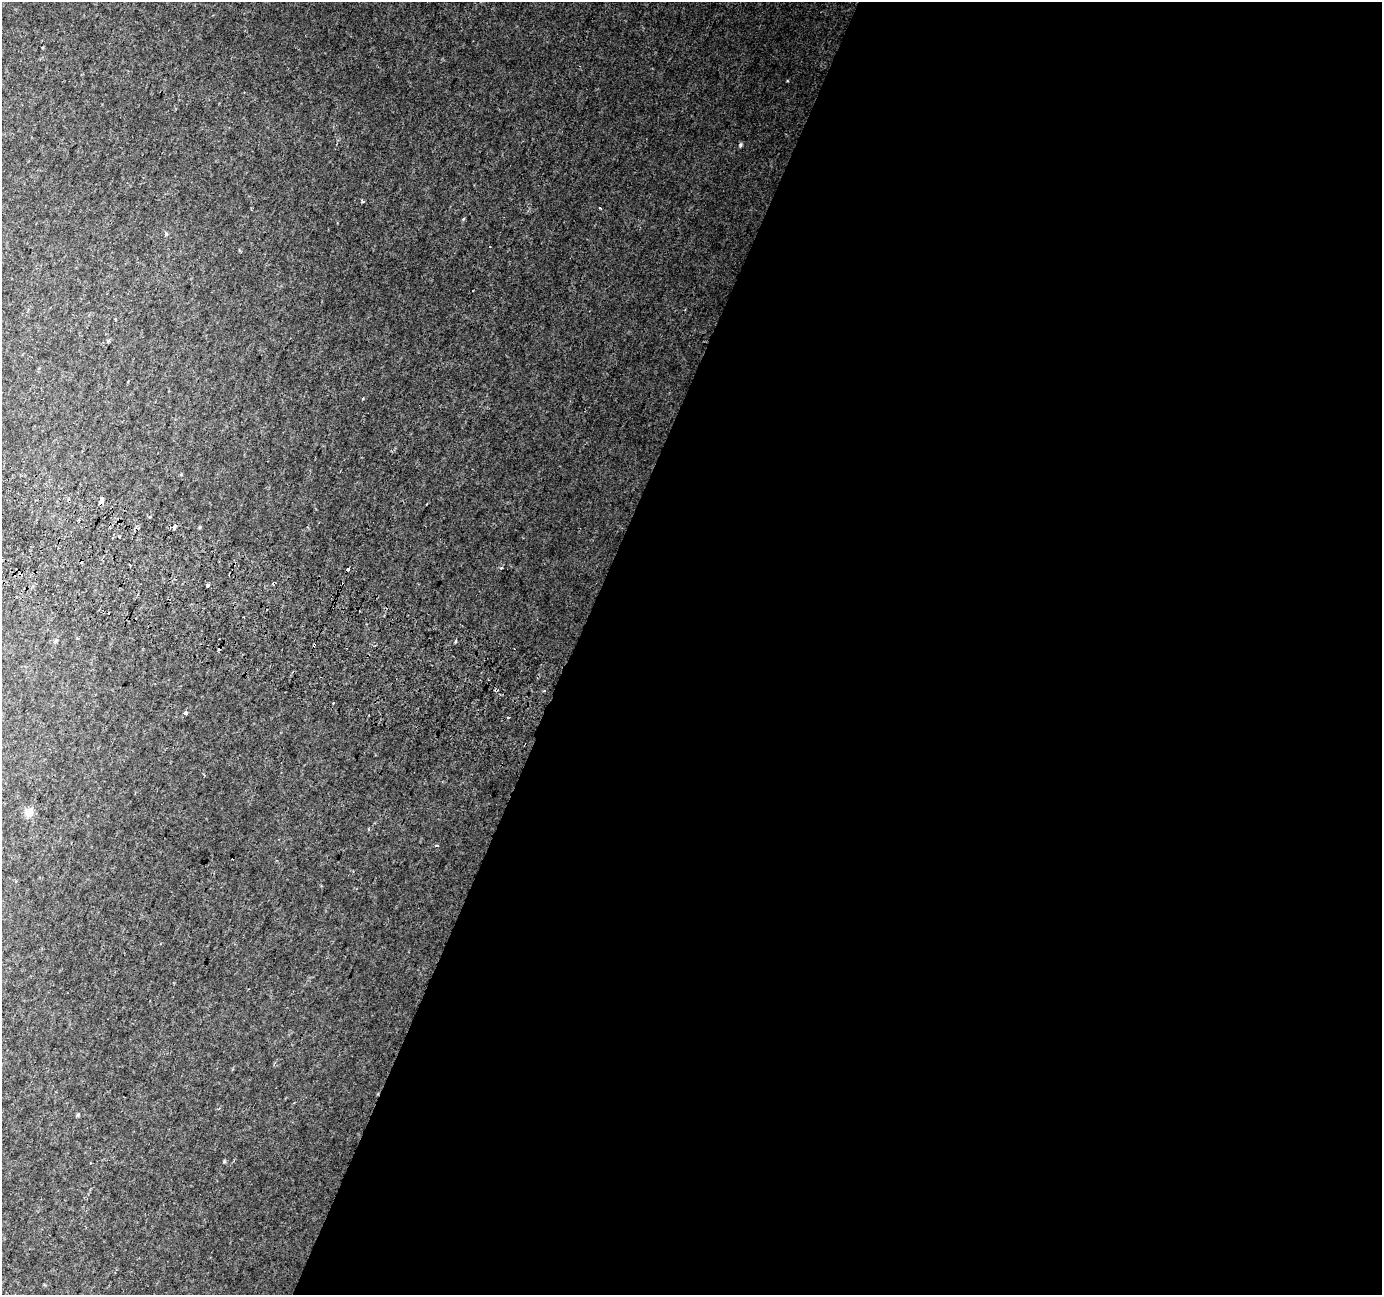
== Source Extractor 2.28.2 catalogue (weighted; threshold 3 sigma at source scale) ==
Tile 12 of 4 x 4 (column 4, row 3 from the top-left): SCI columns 4162-5541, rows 1611-2903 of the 5557 x 5739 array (HDU 1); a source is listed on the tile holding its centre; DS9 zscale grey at full resolution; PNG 1384 x 1297 px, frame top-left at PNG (2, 2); no overlay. Shown black and unused: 58% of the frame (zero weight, under 2 of 3 exposures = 2% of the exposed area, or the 3 px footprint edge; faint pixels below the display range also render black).
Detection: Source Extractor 2.28.2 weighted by HDU 2 'WHT'; one run over the whole footprint, this tile lists its part. Background 0.0147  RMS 0.004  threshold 0.0178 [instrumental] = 3 sigma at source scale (4.5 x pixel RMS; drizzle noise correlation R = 1.50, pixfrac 1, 0.0396/0.0396 arcsec/px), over >= 5 px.
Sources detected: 28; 7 cosmic-ray / hot-pixel residue — not listed; the other 21 listed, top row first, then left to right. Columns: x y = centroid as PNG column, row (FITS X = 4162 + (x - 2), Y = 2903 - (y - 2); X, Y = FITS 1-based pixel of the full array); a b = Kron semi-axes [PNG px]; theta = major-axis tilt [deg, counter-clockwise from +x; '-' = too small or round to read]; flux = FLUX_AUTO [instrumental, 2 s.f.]
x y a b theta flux
740 145 6 4 65 0.68
362 201 3 3 - 1.7
463 219 6 3 70 0.43
166 233 6 4 -70 0.6
101 500 7 3 89 7.4
427 504 3 2 - 0.28
150 517 3 3 - 1.2
175 527 5 3 - 5.9
200 527 5 4 - 0.42
119 536 3 3 - 0.74
501 568 3 3 - 0.61
347 569 3 3 - 3.3
208 585 3 3 - 1.5
56 641 7 4 29 0.65
456 641 4 3 - 0.62
186 713 4 3 - 2.4
508 718 4 2 - 0.34
29 813 10 8 51 3.9
436 846 4 3 - 0.84
77 1115 5 4 - 0.58
224 1161 5 4 - 0.46
Overlapping masked pixels (flux is a lower limit): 2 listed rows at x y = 101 500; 175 527
Unlisted compact peaks at least as high as the median listed source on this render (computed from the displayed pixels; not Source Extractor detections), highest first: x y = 363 399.